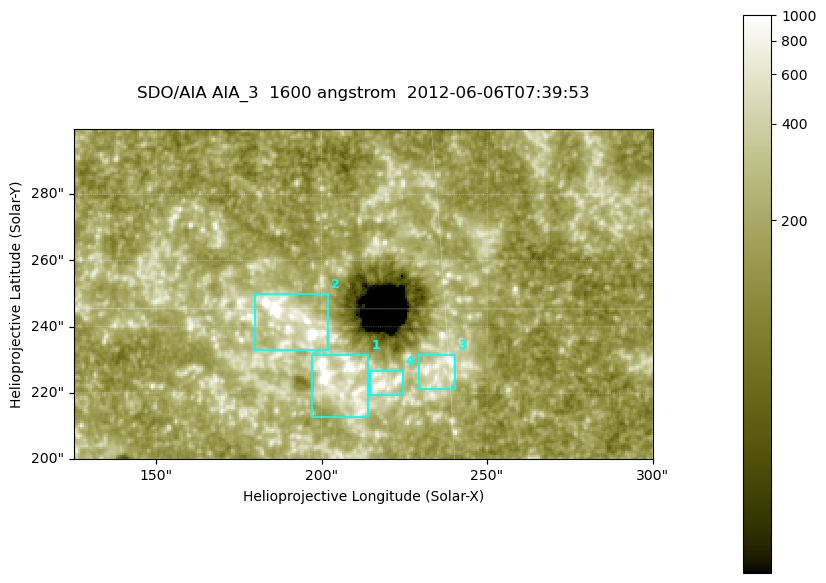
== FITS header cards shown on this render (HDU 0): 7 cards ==
TELESCOP= 'SDO/AIA '
INSTRUME= 'AIA_3   '
WAVELNTH=                 1600
WAVEUNIT= 'angstrom'
DATE-OBS= '2012-06-06T07:39:53.12'
CTYPE1  = 'HPLN-TAN'
CTYPE2  = 'HPLT-TAN'

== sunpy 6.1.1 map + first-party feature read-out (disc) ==
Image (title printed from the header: SDO/AIA AIA_3  1600 angstrom  2012-06-06T07:39:53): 287 x 164 px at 0.609 arcsec/px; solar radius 946 arcsec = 1552 px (partial field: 0.6% of the solar disc is inside the frame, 100% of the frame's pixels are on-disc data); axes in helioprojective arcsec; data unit not stated in the header (colour bar unlabelled)
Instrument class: DISC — disc imager (sunpy class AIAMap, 1600 A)
Bright regions (active regions / flare kernels): reference = the on-disc median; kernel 3 px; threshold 5 sigma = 334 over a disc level ~184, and >= 1.15x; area >= 47 px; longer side >= 3 px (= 1.8 arcsec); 4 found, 4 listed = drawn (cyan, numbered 1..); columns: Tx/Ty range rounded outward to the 2 arcsec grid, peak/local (2 s.f.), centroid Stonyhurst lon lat
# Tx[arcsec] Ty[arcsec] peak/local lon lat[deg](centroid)
1 196..214 212..232 13 +13 +14
2 180..202 232..250 12 +12 +15
3 228..240 220..232 7.8 +15 +14
4 214..226 218..228 7.7 +14 +14